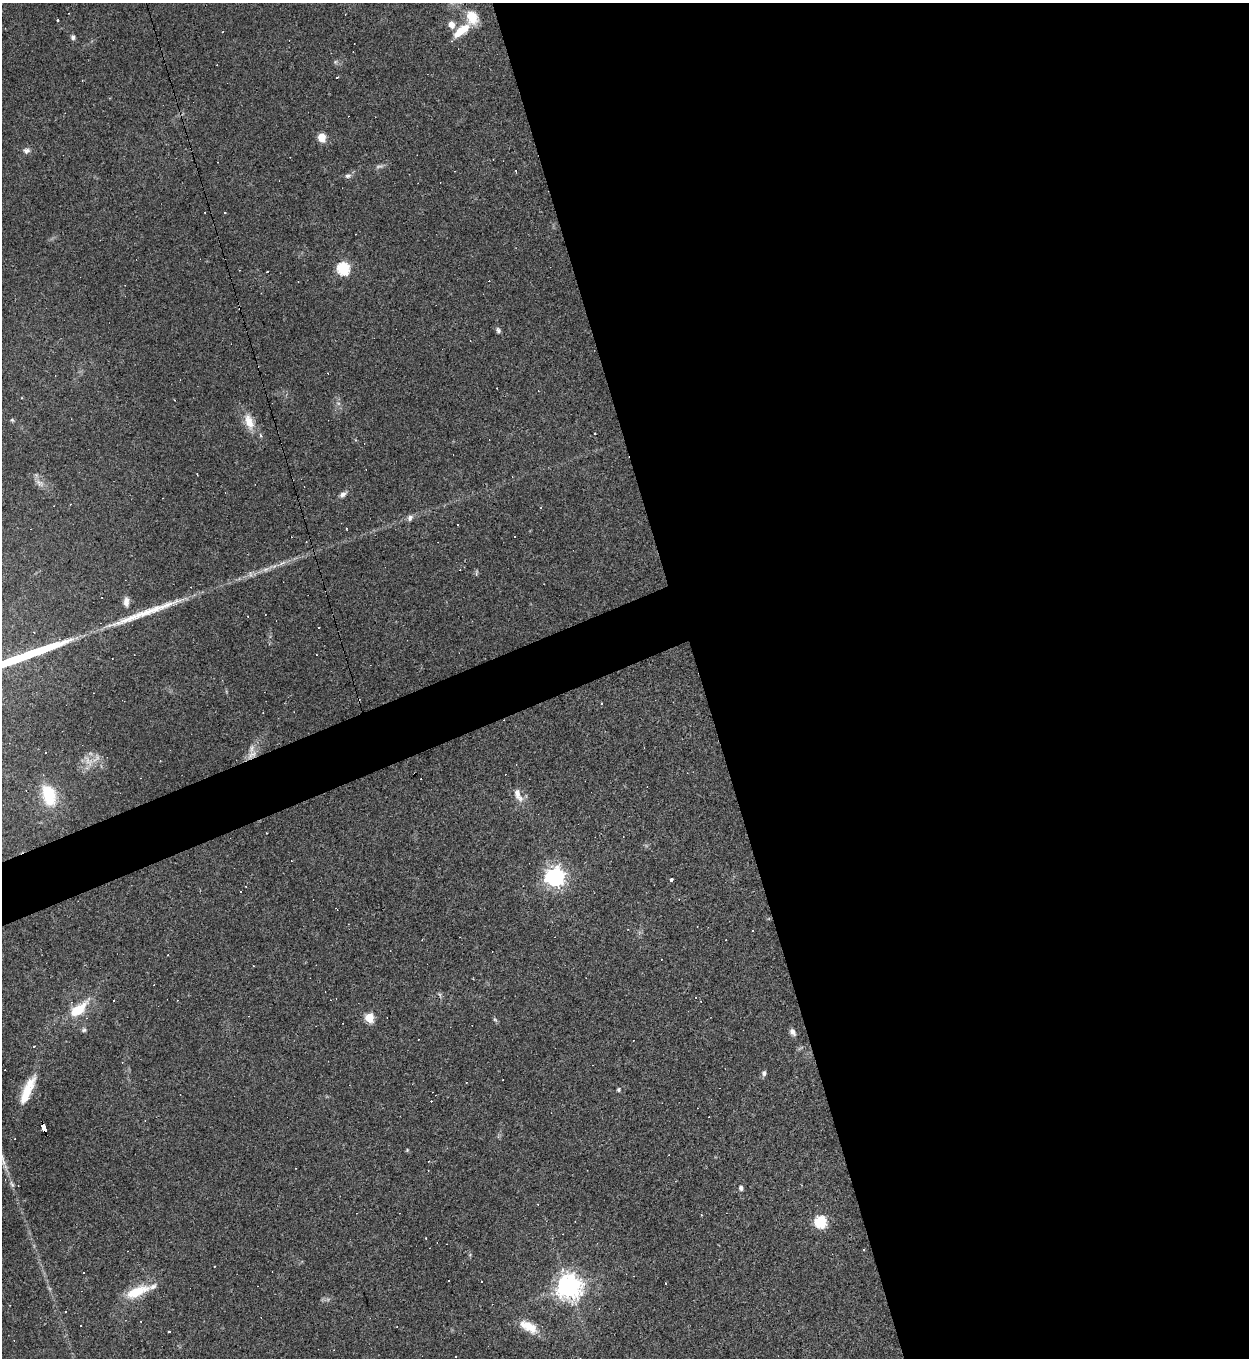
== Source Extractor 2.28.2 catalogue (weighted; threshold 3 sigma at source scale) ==
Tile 8 of 4 x 4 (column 4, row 2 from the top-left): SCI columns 3888-5134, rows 2711-4066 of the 5407 x 5421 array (HDU 1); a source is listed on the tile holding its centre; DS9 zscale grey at full resolution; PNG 1251 x 1360 px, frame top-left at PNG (2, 3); no overlay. Shown black and unused: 47% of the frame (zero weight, under 3 of 4 exposures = <1% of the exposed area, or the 3 px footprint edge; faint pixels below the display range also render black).
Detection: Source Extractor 2.28.2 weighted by HDU 2 'WHT'; one run over the whole footprint, this tile lists its part. Background 0.0443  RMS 0.0046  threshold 0.0209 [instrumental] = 3 sigma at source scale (4.5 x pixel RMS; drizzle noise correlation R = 1.50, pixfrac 1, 0.05/0.05 arcsec/px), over >= 5 px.
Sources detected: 107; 4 too faint to see at this stretch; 1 inside a brighter object's white glare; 36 cosmic-ray / hot-pixel residue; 3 long thin detections or spike segments (spike, bleed or trail) — not listed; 3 inside a brighter listed object's ellipse — not listed separately; the other 60 listed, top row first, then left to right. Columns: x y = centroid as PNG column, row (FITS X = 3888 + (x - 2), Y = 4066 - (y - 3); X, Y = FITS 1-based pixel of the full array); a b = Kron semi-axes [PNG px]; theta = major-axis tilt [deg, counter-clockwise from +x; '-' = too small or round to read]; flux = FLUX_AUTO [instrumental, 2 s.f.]
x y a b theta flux
58 20 3 3 - 1
451 24 7 6 - 4.3
461 31 25 9 37 9.7
73 37 7 5 -76 1.2
335 62 6 5 - 0.81
337 77 3 3 - 2.4
322 137 5 5 - 17
26 151 9 7 -4 1.7
348 176 8 6 15 1.5
225 212 3 3 - 4.3
343 268 6 6 - 58
267 272 3 2 - 0.51
498 330 8 5 -72 1.2
12 420 6 4 -43 0.62
249 421 21 10 -73 7.1
595 433 2 2 - 0.49
260 436 5 4 - 0.87
40 483 15 8 -38 3.1
343 494 10 6 41 1.8
410 518 9 7 56 1.6
457 525 3 2 - 0.5
346 528 2 2 - 0.5
266 569 11 5 21 1.9
476 573 7 4 72 0.73
250 574 8 4 -82 0.92
126 602 13 7 -88 2.6
252 755 17 10 36 5.1
48 792 17 14 -36 15
518 795 20 9 -66 4.4
555 877 7 7 - 260
671 880 3 3 - 5.3
240 892 2 2 - 0.3
337 909 4 2 - 0.47
168 955 3 2 - 0.28
440 995 7 4 -71 0.77
78 1009 30 12 39 13
369 1018 6 5 - 23
495 1020 7 5 -30 0.68
84 1030 7 5 33 0.85
793 1032 9 6 -57 2
764 1073 7 6 - 1.3
27 1090 38 10 66 13
618 1090 5 4 - 0.72
44 1128 9 4 -75 68
407 1150 5 4 - 0.45
3 1160 33 5 -73 5.5
741 1188 5 5 - 1.3
701 1215 3 2 - 0.47
821 1222 6 6 - 51
426 1238 3 2 - 0.32
214 1266 3 2 - 0.47
84 1272 2 2 - 0.36
448 1281 3 2 - 0.51
481 1281 3 2 - 0.5
666 1283 3 2 - 0.31
569 1287 8 8 - 510
137 1292 28 11 23 13
65 1312 3 2 - 0.37
529 1326 24 12 -39 8.3
455 1356 3 3 - 2.2
Overlapping masked pixels (flux is a lower limit): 2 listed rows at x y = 252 755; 44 1128
Isophote crosses this tile's border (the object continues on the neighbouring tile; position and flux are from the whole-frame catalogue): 1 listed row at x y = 3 1160